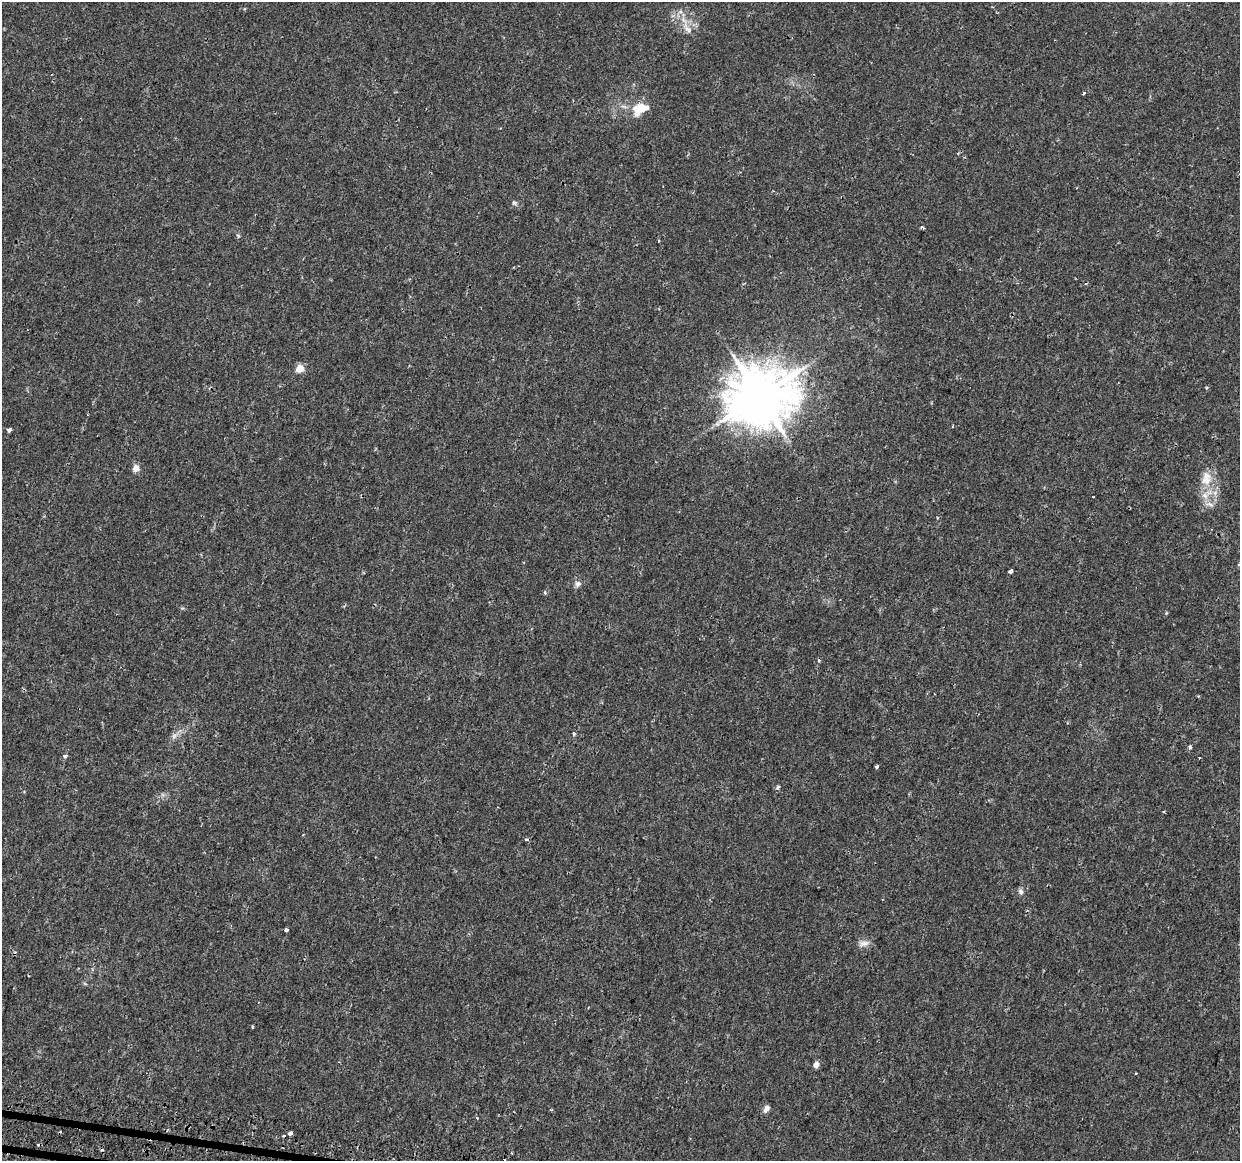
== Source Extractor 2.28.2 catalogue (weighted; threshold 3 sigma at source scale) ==
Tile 7 of 4 x 4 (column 3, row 2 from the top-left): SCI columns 2511-3748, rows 2589-3747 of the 5030 x 5234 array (HDU 1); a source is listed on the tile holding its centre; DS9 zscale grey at full resolution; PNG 1242 x 1163 px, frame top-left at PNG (2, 2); no overlay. Shown black and unused: <1% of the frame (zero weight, under 2 of 3 exposures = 3% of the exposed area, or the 3 px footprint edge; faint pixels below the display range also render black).
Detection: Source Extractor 2.28.2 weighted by HDU 2 'WHT'; one run over the whole footprint, this tile lists its part. Background 0.00595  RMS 0.0021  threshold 0.00939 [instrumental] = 3 sigma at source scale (4.5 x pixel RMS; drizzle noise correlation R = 1.50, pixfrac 1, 0.0396/0.0396 arcsec/px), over >= 5 px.
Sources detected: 46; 5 cosmic-ray / hot-pixel residue — not listed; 2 inside a brighter listed object's ellipse — not listed separately; the other 39 listed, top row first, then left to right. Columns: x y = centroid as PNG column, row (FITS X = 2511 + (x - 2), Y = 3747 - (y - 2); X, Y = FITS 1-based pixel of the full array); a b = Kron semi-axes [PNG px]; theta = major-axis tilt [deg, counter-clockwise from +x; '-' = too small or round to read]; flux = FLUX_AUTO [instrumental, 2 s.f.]
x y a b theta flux
687 29 20 7 -48 2
1083 93 3 3 - 0.51
640 108 22 15 29 4.5
514 202 8 5 12 0.45
923 228 4 3 - 0.28
238 236 6 4 -55 0.27
658 241 3 2 - 0.23
300 368 5 5 - 5
1206 388 5 3 - 0.23
760 396 19 16 18 1200
953 426 4 2 - 0.15
9 430 4 3 - 1.4
136 468 7 6 - 1.6
1206 480 17 15 20 3.4
1215 493 8 6 46 0.83
1205 495 11 9 -57 1.7
1093 497 3 3 - 0.3
1010 571 5 4 - 0.75
578 584 8 7 - 0.82
545 592 5 4 - 0.36
819 660 5 3 - 0.23
573 734 3 3 - 0.53
174 736 9 6 31 0.79
1190 747 5 4 - 0.38
64 756 4 3 - 1.8
1199 757 3 3 - 0.43
876 766 4 3 - 0.56
778 787 5 4 - 0.34
527 840 5 4 - 0.35
1021 891 8 6 -72 0.62
286 930 4 3 - 0.64
864 943 16 7 11 1.2
253 1027 3 3 - 0.33
816 1064 5 4 - 1.9
766 1109 9 6 53 0.87
552 1110 4 3 - 0.22
477 1118 3 2 - 0.43
290 1133 4 3 - 1.9
284 1136 3 2 - 0.8